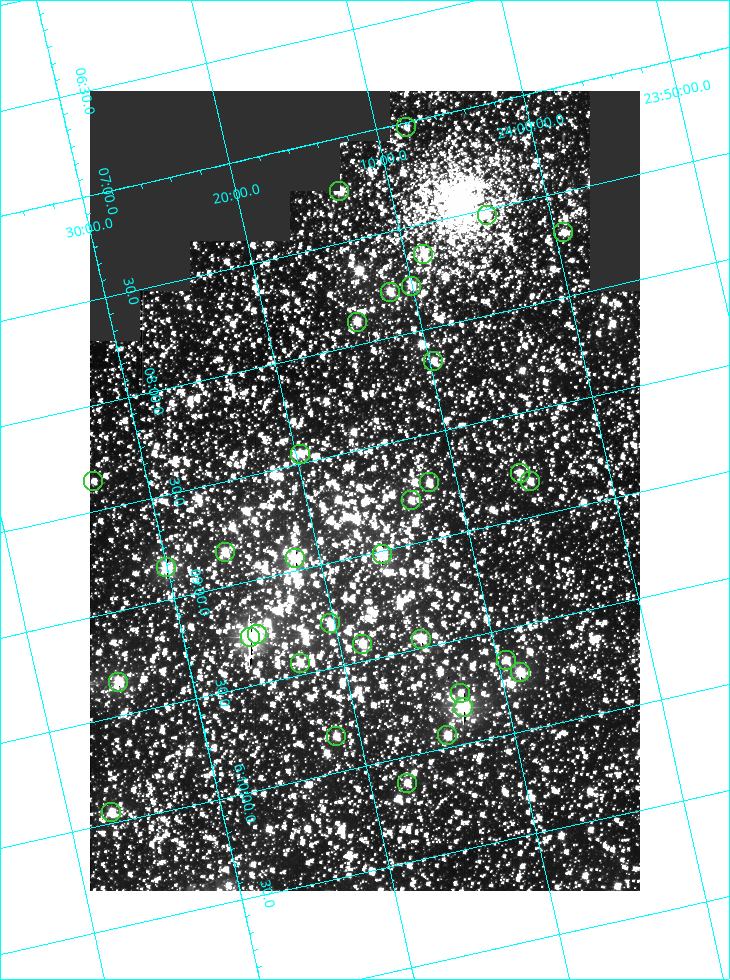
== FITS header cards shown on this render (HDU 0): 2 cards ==
NAXIS1  =                  550
NAXIS2  =                  800

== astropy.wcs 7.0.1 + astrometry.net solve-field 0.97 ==
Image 550 x 800 px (HDU 0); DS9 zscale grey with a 90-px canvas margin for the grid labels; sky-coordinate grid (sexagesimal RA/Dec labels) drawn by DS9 from the SOLVED WCS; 34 Tycho-2 reference stars matched to detected sources circled (green)
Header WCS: RA---TAN/DEC--TAN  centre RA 06:08:42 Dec +24:16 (92.17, +24.27 deg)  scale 3.98 arcsec/px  FOV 36.4' x 53.0'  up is -103 deg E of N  parity normal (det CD < 0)
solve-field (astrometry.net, Tycho-2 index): VERIFIED the header's WCS against the Tycho-2 star catalogue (verified at 3 index scales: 19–34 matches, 0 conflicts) and refined it, rather than solving blind
Solved WCS: RA---TAN-SIP/DEC--TAN-SIP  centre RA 06:08:42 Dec +24:16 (92.17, +24.27 deg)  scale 3.98 arcsec/px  FOV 36.4' x 53.0'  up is -103 deg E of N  parity normal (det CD < 0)
The solver's refit moves the header's centre by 0.1 arcsec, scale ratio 1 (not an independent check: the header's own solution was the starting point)
Tycho-2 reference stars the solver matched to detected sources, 34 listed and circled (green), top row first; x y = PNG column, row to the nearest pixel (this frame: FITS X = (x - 90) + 1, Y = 800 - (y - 91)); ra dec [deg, ICRS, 3 dp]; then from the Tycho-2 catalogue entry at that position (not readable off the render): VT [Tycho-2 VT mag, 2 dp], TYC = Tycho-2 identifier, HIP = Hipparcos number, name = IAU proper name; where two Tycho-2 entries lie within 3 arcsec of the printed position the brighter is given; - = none
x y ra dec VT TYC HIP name
406 127 91.756 +24.135 11.55 1864-383-1 - -
339 191 91.813 +24.222 9.50 1864-951-1 - -
487 215 91.882 +24.069 10.67 1864-1197-1 - -
563 232 91.922 +23.991 11.04 1864-773-1 - -
423 254 91.910 +24.147 9.81 1864-677-1 - -
411 286 91.945 +24.168 9.83 1864-545-1 - -
390 292 91.946 +24.193 9.49 1864-879-1 - -
357 322 91.972 +24.235 9.87 1864-607-1 - -
433 361 92.040 +24.163 9.97 1864-387-1 - -
300 454 92.113 +24.329 10.09 1877-692-1 - -
520 473 92.195 +24.097 9.91 1877-1306-1 - -
93 481 92.090 +24.558 11.22 1868-1493-1 - -
530 481 92.208 +24.088 10.02 1877-898-1 - -
429 482 92.182 +24.197 9.90 1877-42-1 - -
411 500 92.198 +24.221 10.14 1877-234-1 - -
225 552 92.210 +24.434 9.33 1881-345-1 - -
382 554 92.254 +24.266 8.73 1877-224-1 - -
295 558 92.236 +24.360 8.19 1877-300-1 29148 -
166 567 92.212 +24.501 8.67 1881-93-1 - -
330 623 92.321 +24.338 9.42 1877-884-1 - -
257 634 92.315 +24.419 9.14 1881-15-1 - -
250 637 92.316 +24.428 7.55 1881-1595-1 - -
421 639 92.364 +24.244 8.80 1877-1589-1 - -
362 644 92.355 +24.308 9.21 1877-702-1 - -
506 660 92.412 +24.157 10.23 1877-766-1 - -
300 663 92.360 +24.380 9.69 1881-496-1 - -
520 672 92.431 +24.145 8.75 1877-16-1 - -
118 682 92.334 +24.580 8.60 1881-81-1 - -
460 693 92.439 +24.215 10.07 1877-154-1 - -
463 707 92.456 +24.215 7.57 1877-1484-1 - -
447 735 92.485 +24.239 9.49 1877-1276-1 - -
336 736 92.457 +24.359 9.75 1877-1432-1 - -
407 783 92.531 +24.294 10.40 1877-334-1 - -
111 812 92.487 +24.619 9.38 1881-1542-1 - -